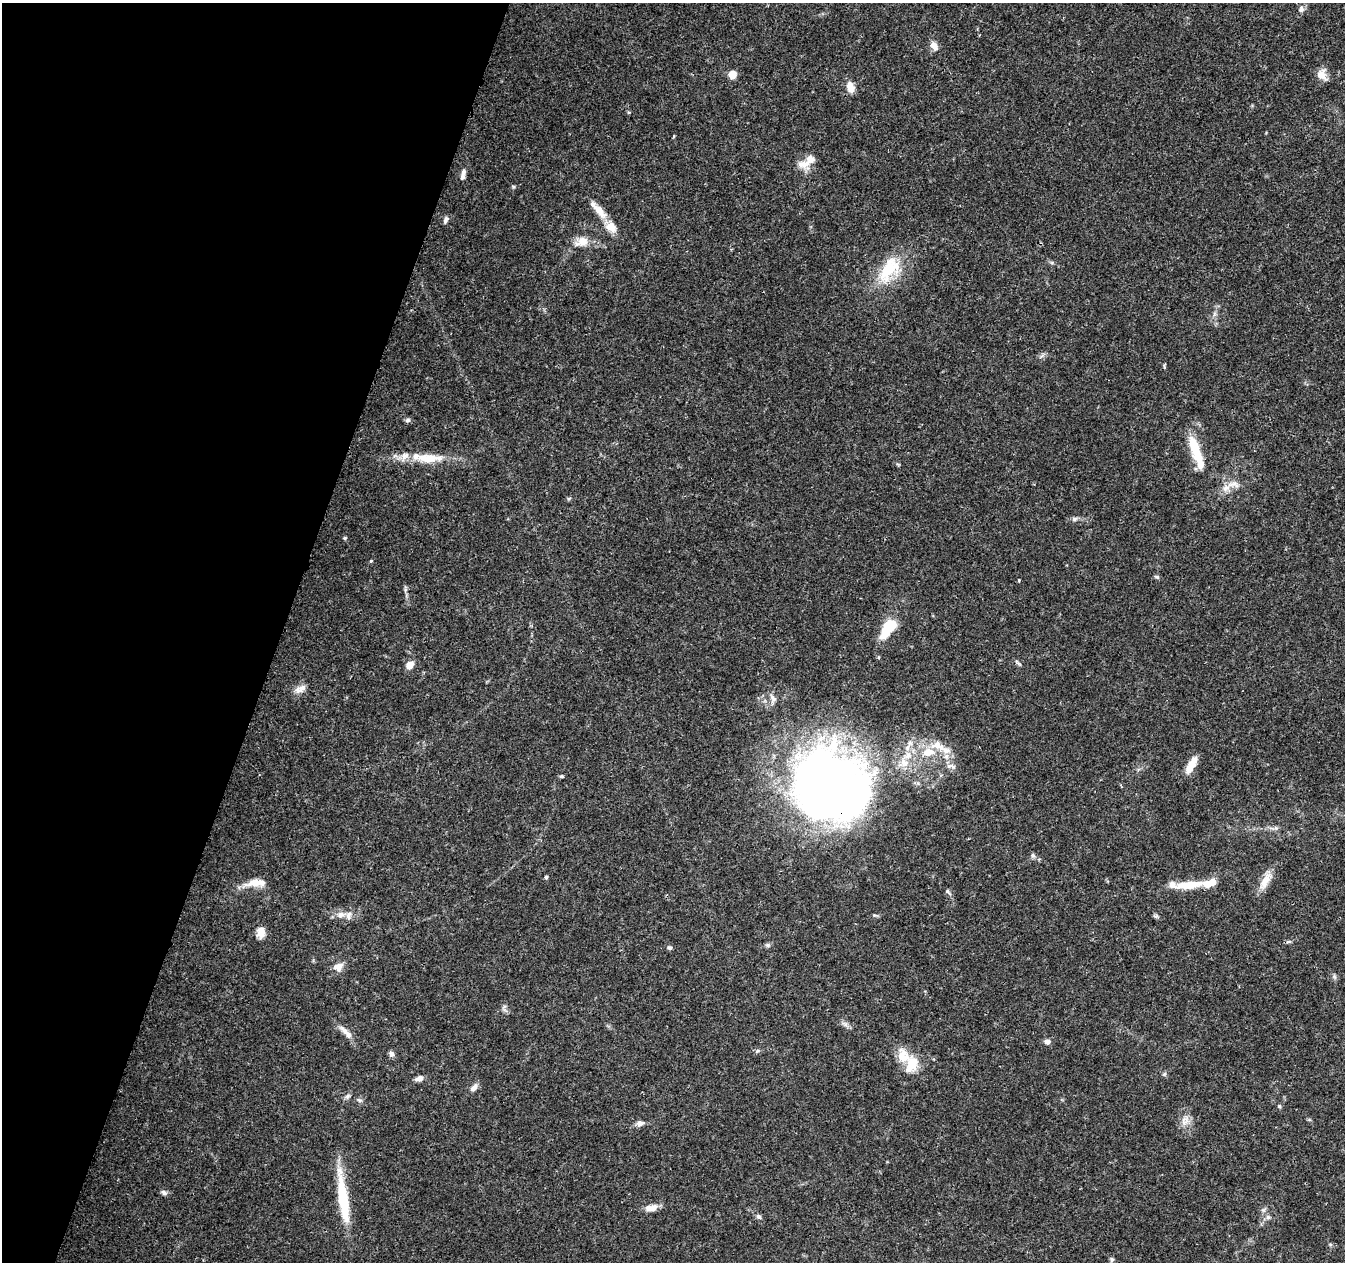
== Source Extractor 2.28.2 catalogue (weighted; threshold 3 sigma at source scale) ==
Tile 9 of 4 x 4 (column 1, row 3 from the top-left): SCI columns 11-1353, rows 1542-2801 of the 5388 x 5541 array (HDU 1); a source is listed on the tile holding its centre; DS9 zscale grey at full resolution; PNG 1347 x 1264 px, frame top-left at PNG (2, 3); no overlay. Shown black and unused: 21% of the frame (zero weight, under 3 of 4 exposures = <1% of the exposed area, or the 3 px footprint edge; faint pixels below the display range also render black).
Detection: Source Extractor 2.28.2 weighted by HDU 2 'WHT'; one run over the whole footprint, this tile lists its part. Background 0.0487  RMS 0.0025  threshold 0.0113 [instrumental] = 3 sigma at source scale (4.5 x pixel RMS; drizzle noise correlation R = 1.50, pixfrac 1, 0.0396/0.0396 arcsec/px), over >= 5 px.
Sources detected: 81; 15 inside a brighter listed object's ellipse — not listed separately; the other 66 listed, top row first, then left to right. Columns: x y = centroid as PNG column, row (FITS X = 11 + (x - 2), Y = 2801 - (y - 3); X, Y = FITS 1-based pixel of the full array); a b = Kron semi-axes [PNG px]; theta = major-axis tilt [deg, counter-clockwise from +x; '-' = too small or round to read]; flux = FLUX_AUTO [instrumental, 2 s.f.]
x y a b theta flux
1301 9 8 7 - 0.91
934 46 14 9 -56 1.6
1322 74 14 12 -74 2.3
732 75 5 5 - 7.1
851 87 15 9 -74 2.4
803 164 18 11 -3 2.8
463 172 9 6 75 0.91
513 187 5 5 - 0.32
600 211 23 9 -49 3.7
445 220 10 5 69 0.79
582 242 18 12 22 3.3
889 269 43 22 54 12
1164 367 8 3 -85 0.3
408 420 8 6 15 0.53
1195 448 28 10 -74 8
429 458 43 12 0 7.7
1233 484 18 8 -1 2.2
1075 519 8 6 1 0.64
345 538 5 4 - 0.33
371 561 4 3 - 0.28
1157 577 8 4 -26 0.42
1019 580 3 3 - 0.34
405 590 7 4 72 0.49
887 628 22 10 56 9.2
1018 663 11 3 -42 0.47
410 665 9 7 51 2.2
300 689 17 9 25 2
773 699 12 8 -66 1.3
937 746 25 13 -15 5.2
904 763 16 15 - 4.2
1191 765 23 8 60 3.3
561 776 6 4 3 0.38
829 784 68 60 -32 260
1276 828 7 5 44 0.53
1033 856 8 6 -57 0.59
546 877 4 4 - 0.43
1266 880 29 10 62 3.4
254 882 22 10 13 3.6
1189 885 37 9 7 6.2
948 891 8 5 -53 0.51
341 915 14 8 8 1.9
261 932 14 10 83 2.2
1288 942 8 4 2 0.48
768 945 7 6 - 0.51
669 948 6 5 - 0.53
338 967 14 12 24 2.1
1334 976 7 4 -72 0.45
346 1032 25 7 -46 2.2
1047 1042 7 6 - 1
758 1051 6 5 - 0.42
391 1054 7 6 - 0.89
912 1064 23 15 76 5.6
1164 1074 6 5 - 0.45
419 1078 8 6 22 1.5
474 1087 13 7 49 1.2
347 1096 8 5 27 0.64
359 1100 8 4 -26 0.56
1279 1106 5 5 - 0.35
1185 1119 13 9 28 1.8
640 1123 9 6 15 1.2
164 1193 8 6 -35 0.72
343 1199 60 10 -82 14
654 1207 13 9 41 1.7
759 1217 8 6 -43 0.65
1268 1217 7 5 -45 0.62
1112 1259 7 5 -90 0.44
Overlapping masked pixels (flux is a lower limit): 1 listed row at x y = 829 784